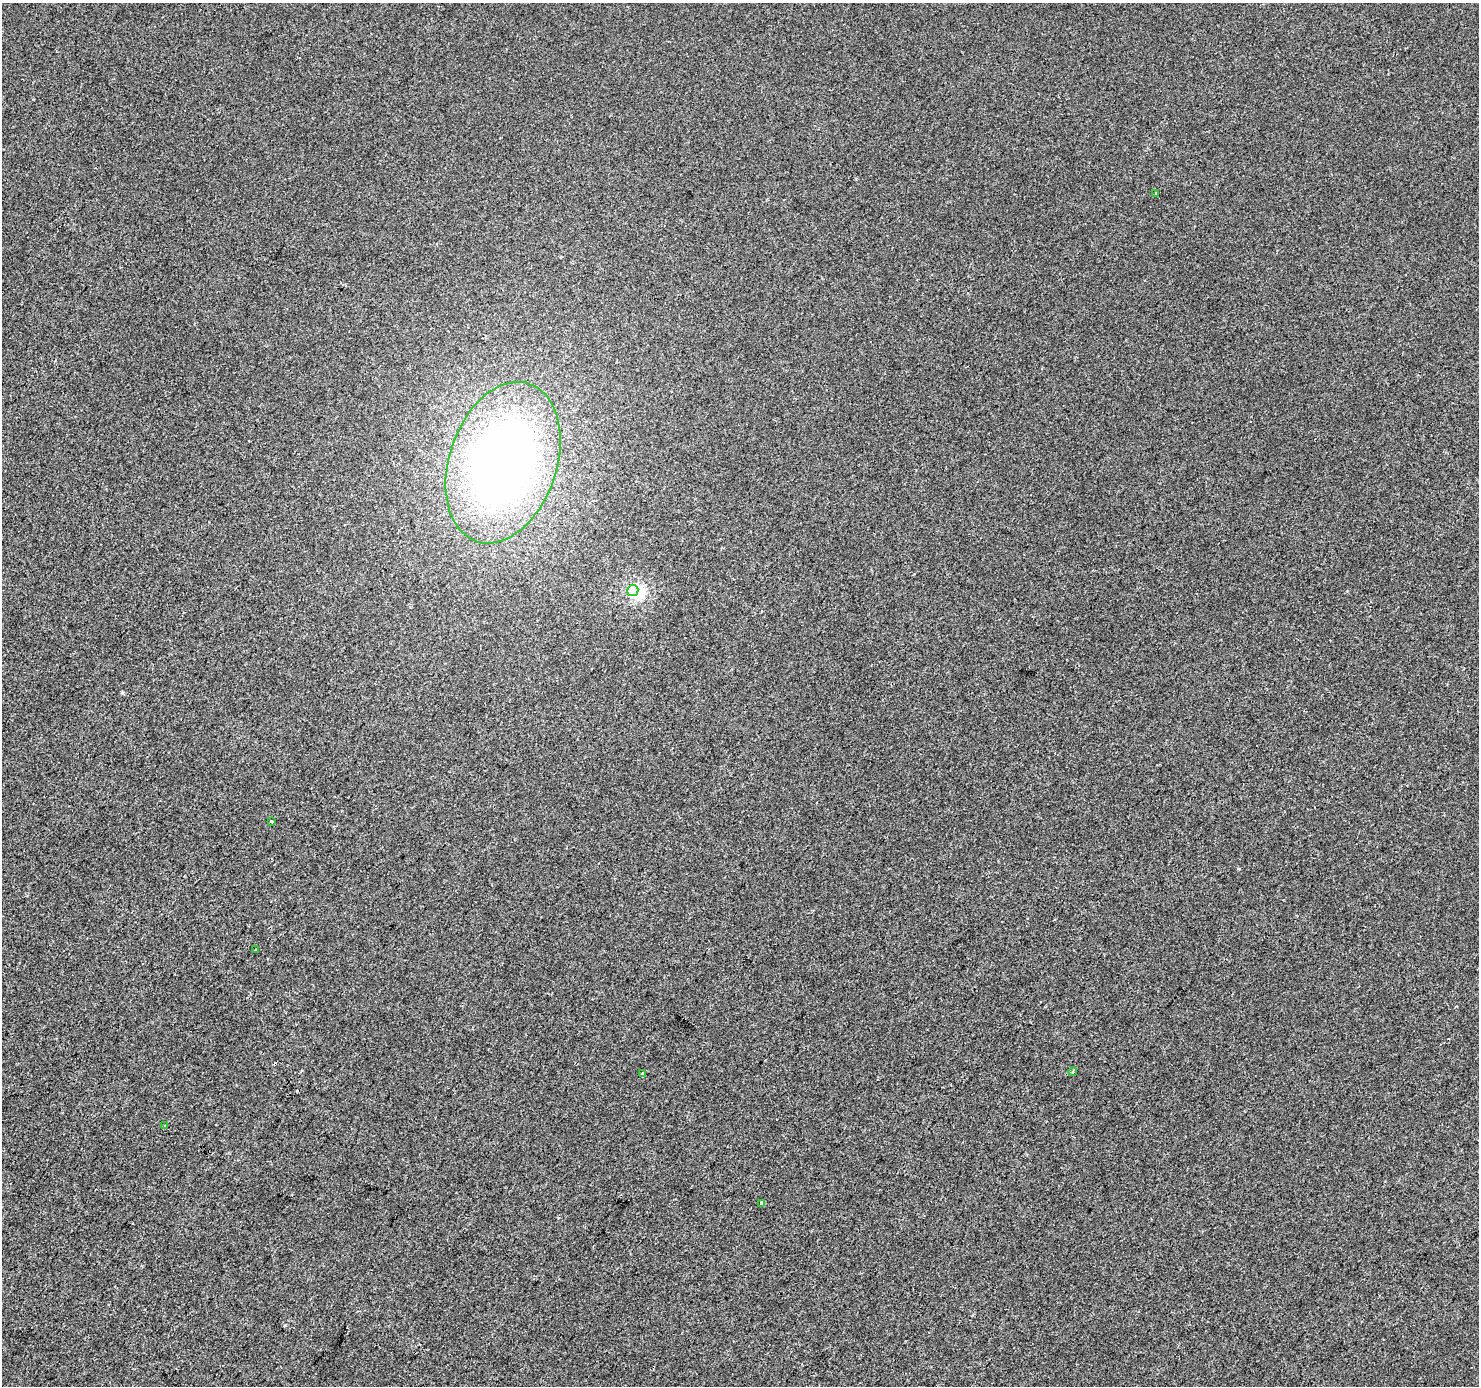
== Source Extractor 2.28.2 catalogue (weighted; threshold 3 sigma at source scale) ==
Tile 7 of 4 x 4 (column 3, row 2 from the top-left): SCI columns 2961-4437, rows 3021-4404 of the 5915 x 5974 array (HDU 1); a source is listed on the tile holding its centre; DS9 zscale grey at full resolution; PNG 1481 x 1388 px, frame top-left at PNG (2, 3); each listed source drawn as its Kron ellipse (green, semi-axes under 4 px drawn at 4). Shown black and unused: <1% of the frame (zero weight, under 2 of 3 exposures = <1% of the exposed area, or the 3 px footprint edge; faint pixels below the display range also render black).
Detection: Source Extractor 2.28.2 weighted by HDU 2 'WHT'; one run over the whole footprint, this tile lists its part. Background -2.79e-04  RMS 0.0042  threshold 0.0188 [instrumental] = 3 sigma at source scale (4.5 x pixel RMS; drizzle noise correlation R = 1.50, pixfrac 1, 0.0396/0.0396 arcsec/px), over >= 5 px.
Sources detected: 11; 1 inside a brighter object's white glare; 1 cosmic-ray / hot-pixel residue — neither listed nor drawn; the other 9 listed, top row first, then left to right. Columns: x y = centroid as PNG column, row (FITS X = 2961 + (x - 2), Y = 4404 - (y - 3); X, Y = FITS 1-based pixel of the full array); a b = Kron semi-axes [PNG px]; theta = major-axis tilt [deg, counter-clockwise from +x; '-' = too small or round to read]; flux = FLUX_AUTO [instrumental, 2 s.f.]
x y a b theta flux
1156 193 3 2 - 0.65
503 463 83 54 71 300
633 590 6 5 - 39
271 821 3 3 - 0.63
256 950 3 3 - 3.3
1073 1072 4 3 - 0.53
642 1073 3 3 - 0.72
165 1125 3 2 - 0.45
762 1203 4 3 - 0.98